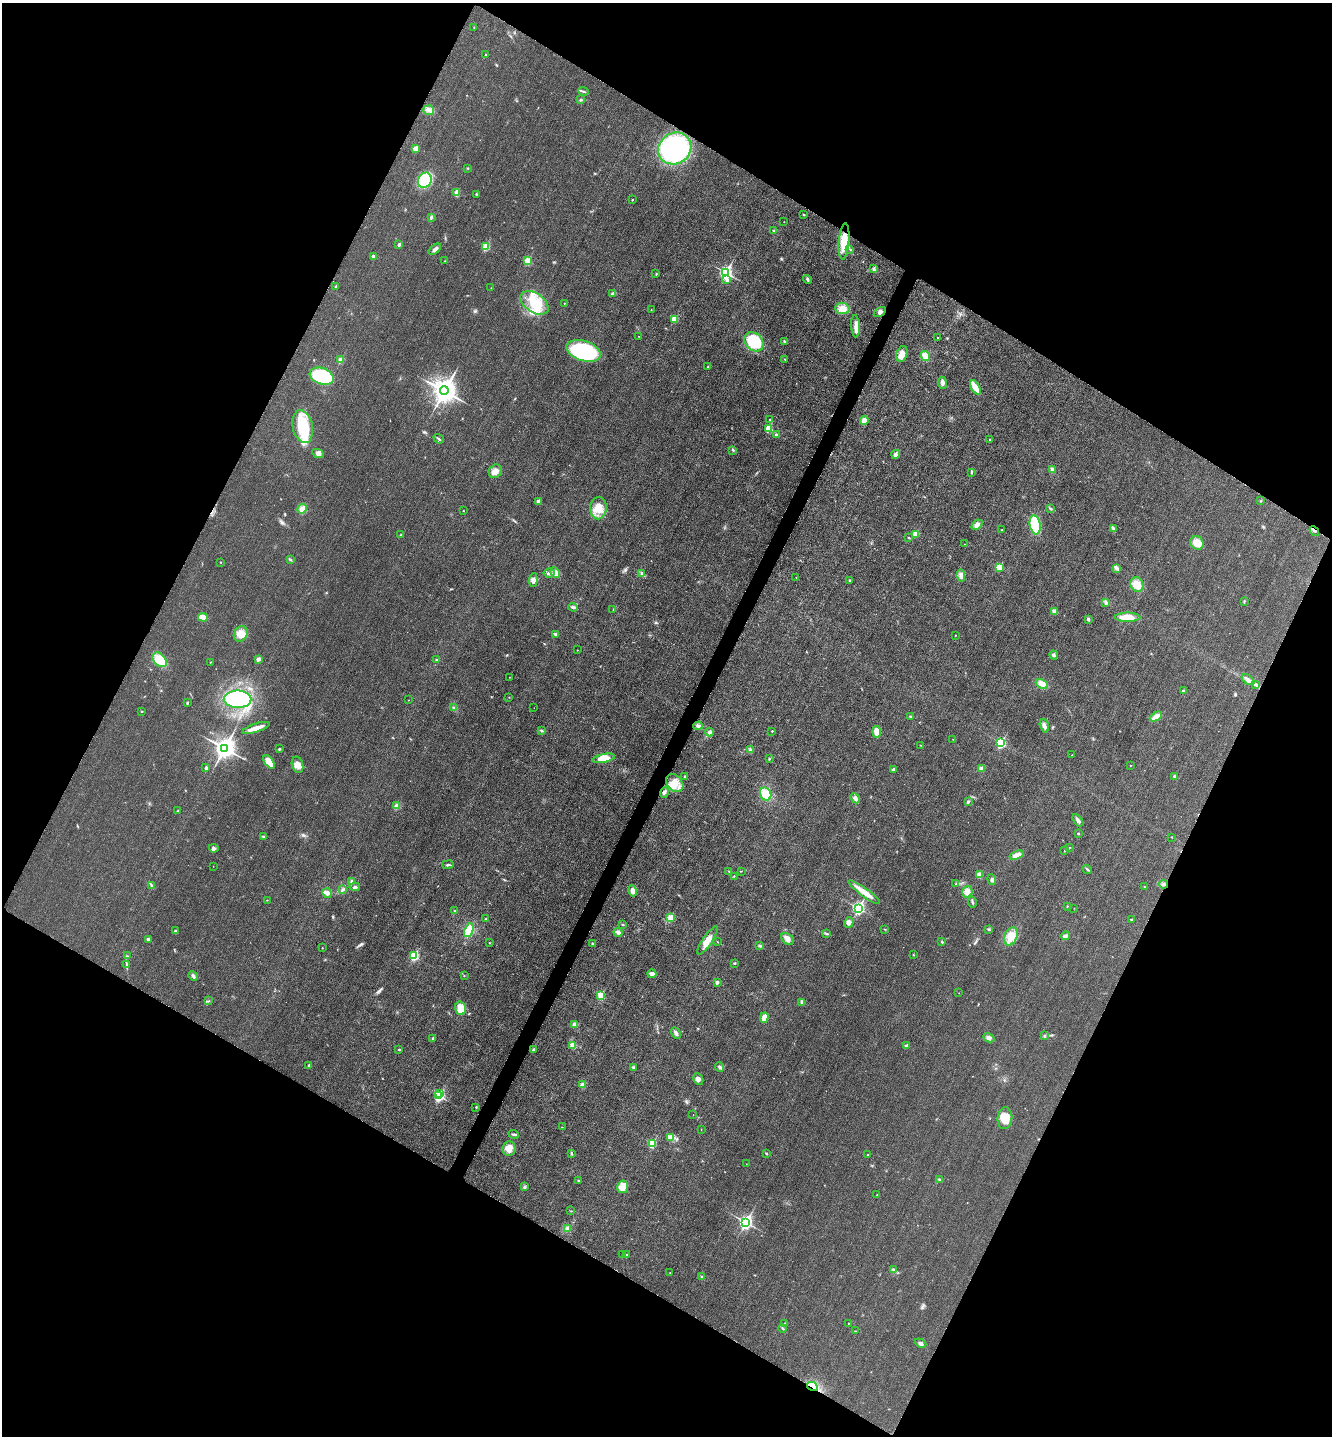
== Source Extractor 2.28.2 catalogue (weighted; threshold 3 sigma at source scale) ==
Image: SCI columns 152-5471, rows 15-5748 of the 5770 x 5759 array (HDU 1 of 3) = the unmasked area's bounding box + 8 px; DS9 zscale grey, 4 x 4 block average (1 PNG px = mean of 4 x 4 image px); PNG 1334 x 1438 px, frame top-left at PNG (2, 3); each listed source drawn as its Kron ellipse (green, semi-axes under 4 px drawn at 4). Shown black and unused: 47% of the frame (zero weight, under 3 of 4 exposures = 1% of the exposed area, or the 3 px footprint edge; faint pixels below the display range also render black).
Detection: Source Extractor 2.28.2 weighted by HDU 2 'WHT'. Background 0.0197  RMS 0.0057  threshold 0.0257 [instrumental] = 3 sigma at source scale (4.5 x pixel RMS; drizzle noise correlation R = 1.50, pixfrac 1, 0.05/0.05 arcsec/px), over >= 5 px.
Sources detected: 282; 1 too faint to see at this stretch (4 x 4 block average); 1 cosmic-ray / hot-pixel residue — neither listed nor drawn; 6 inside a brighter listed object's ellipse — not listed separately; the other 274 listed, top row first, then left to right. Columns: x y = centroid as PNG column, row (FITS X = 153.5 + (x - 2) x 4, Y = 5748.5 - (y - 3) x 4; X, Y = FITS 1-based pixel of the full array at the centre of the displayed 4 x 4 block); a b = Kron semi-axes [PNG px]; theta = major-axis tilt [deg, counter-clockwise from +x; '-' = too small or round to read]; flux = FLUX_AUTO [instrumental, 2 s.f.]
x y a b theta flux
474 28 2 2 - 0.76
485 55 2 2 - 1.4
584 91 5 2 - 4.6
581 100 3 2 - 2.9
429 110 5 5 - 14
416 148 2 2 - 59
675 148 17 15 34 480
467 168 2 2 - 1.6
425 180 8 6 58 110
457 193 4 4 - 14
476 194 3 2 - 3.1
632 200 2 2 - 4
804 215 3 2 - 2.3
431 217 3 3 - 3.9
784 222 2 2 - 0.65
773 230 2 2 - 6.8
844 241 18 5 85 73
399 245 2 2 - 18
486 247 2 2 - 140
435 249 7 3 40 11
850 249 3 2 - 2.9
373 257 4 3 - 9.7
444 261 2 2 - 1.3
528 261 2 2 - 130
874 269 3 3 - 6.7
726 272 3 2 - 680
656 274 3 2 - 2.6
807 279 5 2 - 5.1
727 280 4 3 - 8.3
336 286 3 2 - 2.5
491 288 2 2 - 0.7
613 293 4 3 - 6.5
534 303 16 9 -33 91
564 303 2 2 - 1.1
842 309 7 5 -7 35
651 310 2 2 - 1.7
880 312 7 4 30 11
674 319 2 2 - 97
856 326 11 4 -87 20
639 336 2 2 - 1.5
938 338 2 2 - 1.4
784 341 3 2 - 3.2
754 342 11 8 -43 200
584 351 18 10 -18 360
902 354 8 5 73 32
925 356 5 4 - 28
785 359 2 2 - 2.3
341 360 2 2 - 78
708 367 2 2 - 1.3
322 376 12 8 -20 200
942 383 6 3 -83 10
975 387 8 3 -60 52
444 391 4 4 - 3900
770 419 2 2 - 4.7
864 420 4 3 - 26
303 426 17 10 -77 180
768 428 2 2 - 120
776 435 2 2 - 2.4
439 439 5 2 - 4.5
990 440 2 2 - 1.6
733 450 3 2 - 3.1
318 453 6 4 -26 11
896 454 4 3 - 8.2
1052 470 3 3 - 5.1
495 471 7 6 - 21
971 472 3 2 - 3.5
538 501 2 2 - 31
1261 501 3 2 - 2.1
598 508 11 8 89 48
1050 508 3 2 - 3.2
302 509 5 4 - 25
463 511 2 2 - 2.7
977 525 6 4 43 18
1035 525 10 5 -80 140
1113 529 3 2 - 3
1002 530 2 2 - 1.1
1314 531 5 2 - 4
916 534 2 2 - 99
401 535 3 2 - 3.4
909 538 3 2 - 2.4
1197 543 7 6 - 41
965 544 2 2 - 0.66
290 560 4 2 - 3.9
220 562 2 2 - 2
999 567 2 2 - 110
1117 568 4 3 - 6.3
555 572 5 3 - 19
549 573 5 4 - 12
641 573 3 2 - 3
961 575 6 4 -79 12
796 577 2 2 - 0.97
533 580 7 4 85 14
850 580 2 2 - 10
1137 584 7 6 - 36
1244 601 3 2 - 2.9
1106 603 3 2 - 4
573 607 5 3 - 6.7
613 609 2 2 - 1
1055 611 3 3 - 14
203 617 5 3 - 35
1127 617 13 4 -1 49
1088 619 3 3 - 5
241 634 8 6 63 25
556 634 3 2 - 8
956 635 2 2 - 1.9
577 650 2 2 - 2.3
1054 655 4 3 - 7.7
258 659 2 2 - 20
160 660 8 5 -47 59
436 660 2 2 - 9
210 662 2 2 - 1.2
509 677 2 2 - 0.96
1248 680 7 2 -32 9.4
1042 684 6 4 -25 22
1256 684 3 2 - 3.4
1183 691 3 3 - 4.7
509 697 2 2 - 1.6
237 699 14 8 0 340
408 700 2 2 - 0.89
187 703 3 2 - 3.3
454 708 2 2 - 1.4
534 708 2 2 - 0.56
141 711 2 2 - 1.5
910 716 2 2 - 2.8
1156 717 7 4 28 21
698 726 4 3 - 7
1044 726 7 3 -71 12
256 728 14 3 18 32
541 730 2 2 - 1.6
772 731 2 2 - 4.9
709 732 4 3 - 8.8
877 732 6 4 -82 33
953 739 2 2 - 0.73
1001 743 2 2 - 290
920 745 2 2 - 1.1
224 748 4 3 - 2500
279 749 2 2 - 4.9
750 750 3 2 - 3.6
1072 755 2 2 - 1.8
604 758 11 4 12 33
769 759 2 2 - 2.5
269 762 7 4 -53 59
297 765 8 5 -73 20
1130 765 2 2 - 1.2
206 768 3 3 - 6.3
981 768 2 2 - 48
893 770 2 2 - 15
685 776 2 2 - 5.8
1175 776 2 2 - 23
675 783 10 7 -50 41
664 793 5 3 - 7.9
766 794 7 5 -62 44
855 798 5 3 - 11
968 802 2 2 - 12
397 806 2 2 - 79
178 811 3 2 - 2.3
1078 820 7 3 -54 9.1
1078 833 2 2 - 6
263 836 3 2 - 3.3
1172 837 2 2 - 1.3
214 848 4 4 - 9.1
1070 848 2 2 - 5.7
1064 851 2 2 - 3.2
1017 855 7 4 21 20
448 864 6 2 10 5
213 866 2 2 - 0.98
1087 869 5 2 - 3.5
729 871 2 2 - 1.3
741 871 2 2 - 1.5
979 875 4 3 - 22
734 876 2 2 - 1.1
992 880 5 3 - 6.3
352 881 4 3 - 7.8
956 884 2 2 - 1
1163 884 4 2 - 5.9
151 885 3 2 - 2.3
1145 886 2 2 - 1.3
355 887 5 4 - 7.9
342 890 3 2 - 3.9
633 891 6 3 -77 16
864 892 19 4 -36 42
967 892 6 5 - 20
327 893 5 3 - 9.7
267 900 2 2 - 1.2
972 902 5 2 - 4.7
1067 906 2 2 - 1.7
858 908 3 2 - 600
1074 908 2 2 - 0.75
454 911 3 2 - 3.3
670 918 2 2 - 96
486 919 2 2 - 2.4
1131 919 4 2 - 2.7
849 923 5 4 - 12
622 924 3 2 - 2.7
885 929 2 2 - 1.6
469 930 7 3 67 100
989 930 3 2 - 2.7
175 931 3 2 - 4.5
618 932 4 3 - 11
827 934 3 2 - 2.6
1011 936 9 6 70 48
1065 936 4 3 - 13
148 939 3 3 - 6.6
787 939 7 5 -41 16
707 940 16 5 56 34
717 942 2 2 - 0.97
942 942 2 2 - 3
489 943 2 2 - 1.4
593 943 2 2 - 2.5
760 945 4 2 - 4.7
322 948 2 2 - 1.3
913 955 2 2 - 1.7
127 956 2 2 - 2.8
414 956 2 2 - 250
735 963 2 2 - 3.7
127 965 3 2 - 2.8
652 974 4 3 - 15
464 975 2 2 - 2
193 976 5 3 - 7.9
717 982 2 2 - 25
959 993 2 2 - 0.8
601 995 2 2 - 130
208 1001 2 2 - 1.4
802 1002 4 3 - 7.7
461 1008 7 5 -73 45
764 1018 5 4 - 22
575 1024 4 3 - 6.7
676 1033 6 3 -64 12
1044 1036 3 2 - 3.6
433 1038 4 2 - 5.2
989 1038 6 4 -27 10
573 1045 3 3 - 25
906 1046 2 2 - 18
399 1049 2 2 - 5.2
534 1050 2 2 - 15
309 1065 2 2 - 10
633 1067 3 2 - 3.8
720 1067 5 3 - 8.7
698 1079 6 5 - 12
583 1085 2 2 - 72
440 1093 3 2 - 41
439 1096 2 2 - 360
476 1107 3 2 - 2.8
693 1114 2 2 - 0.53
1005 1118 11 7 84 60
562 1127 2 2 - 1.9
701 1129 2 2 - 0.94
514 1134 5 2 - 5.7
671 1137 4 3 - 8.8
652 1143 2 2 - 160
509 1148 7 6 - 33
572 1153 3 2 - 3.4
766 1153 3 2 - 2.3
868 1155 2 2 - 3.2
746 1164 2 2 - 0.69
940 1179 4 2 - 4.4
579 1180 2 2 - 2.3
525 1187 2 2 - 2
623 1187 6 5 - 43
877 1195 2 2 - 0.86
571 1211 2 2 - 1.3
746 1222 3 3 - 880
567 1228 3 2 - 5.4
627 1254 2 2 - 1.7
623 1255 2 2 - 1.8
893 1269 3 2 - 2.5
670 1273 2 2 - 1.1
702 1277 3 2 - 2.9
785 1323 2 2 - 4
848 1323 2 2 - 1.8
782 1328 4 2 - 3.4
855 1331 2 2 - 1.5
921 1343 6 3 -25 8.5
812 1386 5 2 - 9.5
Overlapping masked pixels (flux is a lower limit): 3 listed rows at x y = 844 241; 1163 884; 812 1386
Diffuse or blended objects may show on this block-average render without a row.